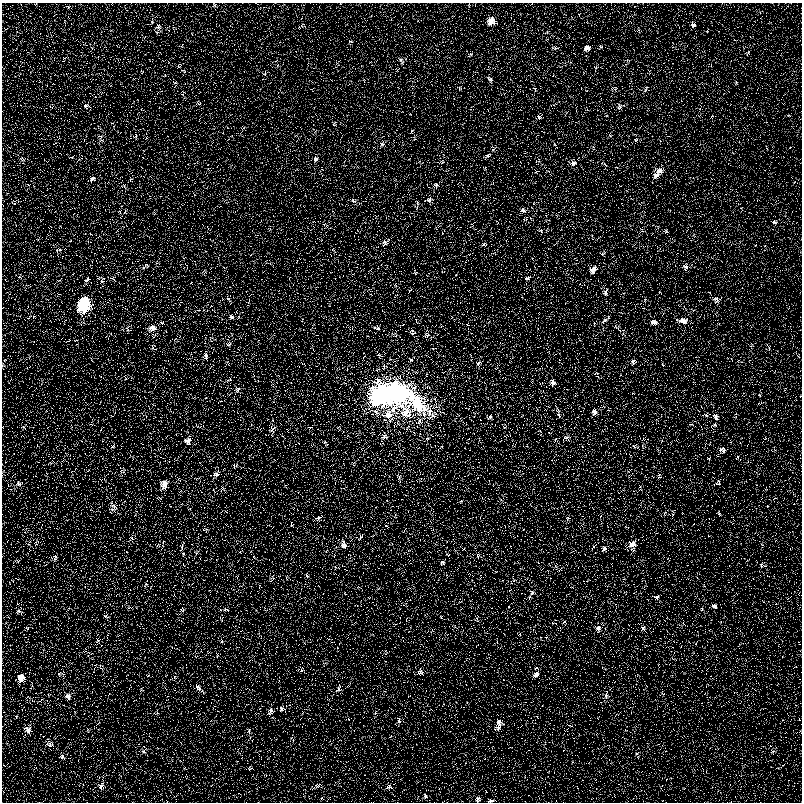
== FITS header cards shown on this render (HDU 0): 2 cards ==
NAXIS1  =                  800 / Axis length
NAXIS2  =                  800 / Axis length

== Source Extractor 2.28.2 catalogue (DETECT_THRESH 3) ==
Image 800 x 800 px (HDU 0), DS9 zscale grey, 1 PNG px = 1 image px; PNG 804 x 804 px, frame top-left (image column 1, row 800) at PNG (2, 3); no overlay
Background 9.59e-08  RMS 2.7e-04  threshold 7.98e-04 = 3 sigma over >= 5 px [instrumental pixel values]
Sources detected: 210; all 210 listed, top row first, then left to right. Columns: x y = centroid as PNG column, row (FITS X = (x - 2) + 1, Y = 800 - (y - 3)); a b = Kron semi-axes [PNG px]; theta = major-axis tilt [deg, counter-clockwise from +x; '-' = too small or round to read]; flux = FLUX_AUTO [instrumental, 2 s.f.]
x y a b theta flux
214 5 6 5 - 0.033
68 7 6 5 - 0.029
491 21 11 10 - 0.21
152 22 6 5 - 0.029
302 25 8 4 45 0.029
693 25 7 6 - 0.072
158 27 9 9 - 0.091
547 32 6 4 71 0.024
351 42 6 5 - 0.032
601 46 6 6 - 0.034
555 48 11 5 1 0.051
587 48 8 7 - 0.13
748 53 9 5 69 0.037
470 54 8 4 47 0.035
401 61 14 6 -60 0.075
179 65 8 5 64 0.034
397 70 4 4 - 0.019
264 73 9 6 75 0.048
490 79 10 6 -39 0.054
175 82 6 4 1 0.022
736 82 5 4 - 0.02
459 88 7 5 -33 0.035
535 89 8 3 -77 0.029
646 89 12 4 65 0.045
199 103 8 5 -19 0.033
86 105 9 7 13 0.077
619 107 10 7 60 0.067
789 115 5 3 - 0.021
539 117 7 6 - 0.041
334 124 7 5 73 0.032
412 131 7 4 67 0.025
136 136 9 4 89 0.035
610 136 6 4 -2 0.026
101 138 14 7 -80 0.094
636 140 8 7 - 0.053
382 144 8 7 - 0.063
554 144 6 4 -70 0.025
487 156 12 5 30 0.069
22 159 7 6 - 0.048
316 159 8 6 45 0.066
442 162 6 4 71 0.026
573 163 9 7 18 0.098
605 164 7 3 -45 0.023
659 171 12 9 -13 0.14
656 175 9 8 - 0.11
92 179 9 6 11 0.071
436 185 8 7 - 0.061
124 186 9 6 -40 0.048
353 200 8 6 -44 0.057
429 200 9 8 - 0.08
417 203 7 4 -81 0.026
416 207 9 4 -44 0.034
523 210 8 6 -42 0.075
125 212 7 4 89 0.032
774 222 7 6 - 0.047
541 231 9 5 -40 0.046
666 231 6 5 - 0.027
385 242 14 9 41 0.12
484 244 9 6 -4 0.051
60 249 7 4 0 0.037
602 253 10 5 24 0.043
147 265 7 5 -32 0.029
686 267 10 8 -80 0.084
143 268 5 4 - 0.027
593 270 11 8 46 0.15
415 272 7 6 - 0.034
112 278 5 5 - 0.035
527 278 9 5 10 0.058
87 279 11 6 38 0.061
60 280 12 3 45 0.035
102 280 12 7 66 0.084
605 293 12 7 81 0.09
228 299 7 4 -21 0.03
716 299 11 9 -49 0.091
645 300 7 4 71 0.026
84 304 20 16 73 0.89
34 316 6 4 19 0.023
231 317 9 6 -9 0.073
604 320 11 5 32 0.063
677 320 5 3 - 0.023
683 321 10 7 -7 0.16
654 322 10 8 -11 0.096
152 328 14 10 18 0.17
377 328 10 5 -17 0.059
128 329 12 6 -73 0.069
412 333 10 6 8 0.052
427 335 9 8 - 0.071
175 339 7 4 45 0.034
228 344 9 6 17 0.051
153 347 12 5 -60 0.053
379 355 6 4 -19 0.031
206 356 9 6 89 0.081
798 356 5 3 - 0.017
5 360 5 3 - 0.016
411 360 8 5 -38 0.046
633 362 7 6 - 0.057
479 363 10 8 50 0.078
3 365 8 3 76 0.024
230 380 8 3 6 0.026
552 382 8 7 - 0.12
237 390 9 7 68 0.071
397 392 30 25 -57 6.5
379 398 20 15 68 2.9
435 399 6 4 -71 0.03
417 403 45 25 -50 1.8
558 411 11 5 -63 0.058
594 412 7 6 - 0.11
559 415 10 4 -66 0.038
706 415 7 6 - 0.039
490 417 7 5 69 0.042
716 417 11 6 -64 0.074
419 421 11 6 85 0.085
715 425 7 5 -2 0.038
24 427 7 5 -38 0.039
272 429 15 7 37 0.087
384 437 12 9 5 0.11
567 437 10 7 -12 0.073
427 438 6 5 - 0.038
555 439 6 3 68 0.025
188 440 11 9 62 0.13
325 442 6 4 71 0.024
710 444 7 2 69 0.016
113 446 7 5 45 0.032
634 446 6 5 - 0.034
722 450 11 8 4 0.094
709 459 4 4 - 0.021
50 463 8 3 26 0.026
235 466 11 5 45 0.046
216 474 11 8 41 0.1
399 476 12 6 -62 0.064
659 476 9 5 80 0.043
718 481 6 5 - 0.039
19 484 10 8 -19 0.087
164 484 13 10 83 0.21
222 489 10 5 44 0.05
501 500 7 4 -20 0.029
461 501 5 4 - 0.021
113 507 14 11 -66 0.14
673 513 10 3 88 0.031
719 514 6 4 -62 0.025
318 518 10 6 23 0.061
568 518 8 5 72 0.041
291 525 9 3 -82 0.025
360 537 10 4 57 0.043
131 538 7 6 - 0.043
163 542 5 4 - 0.021
36 543 8 5 68 0.043
632 544 10 8 -87 0.2
343 545 13 8 -79 0.14
593 547 7 3 45 0.028
181 548 13 4 77 0.057
604 548 8 7 - 0.069
197 552 8 4 62 0.039
478 555 8 5 81 0.045
55 557 11 7 -90 0.067
254 557 7 4 -54 0.029
443 563 7 6 - 0.044
761 565 7 6 - 0.046
335 567 7 3 86 0.021
307 576 7 4 -62 0.034
272 578 6 4 -19 0.032
514 580 6 3 18 0.022
145 584 9 5 59 0.04
532 592 8 7 - 0.071
656 597 8 7 - 0.054
714 606 7 6 - 0.072
226 609 9 4 -10 0.036
702 609 5 5 - 0.026
182 610 7 5 -66 0.035
19 611 10 7 -18 0.065
106 616 8 6 -27 0.044
564 622 6 4 39 0.028
27 628 8 5 -70 0.035
598 628 10 7 -87 0.092
643 628 8 5 83 0.051
98 640 9 6 55 0.056
217 655 6 3 -73 0.021
101 666 6 5 - 0.037
536 668 6 4 41 0.028
301 670 7 5 74 0.038
420 672 10 10 - 0.092
60 673 12 6 2 0.06
536 674 8 6 34 0.1
21 677 7 6 - 0.34
198 688 9 6 -44 0.065
338 689 12 7 68 0.08
606 694 15 6 82 0.087
68 696 9 7 -35 0.11
282 709 9 7 -10 0.065
271 711 13 8 69 0.093
375 713 6 3 19 0.022
16 716 5 3 - 0.018
399 720 10 6 -83 0.052
499 723 11 8 -78 0.1
498 728 10 7 9 0.078
28 729 10 8 -48 0.12
88 730 5 3 - 0.017
249 730 8 5 83 0.039
292 738 9 3 -56 0.032
50 744 14 10 -29 0.12
143 751 8 4 -32 0.041
773 752 6 5 - 0.034
62 757 8 6 -27 0.053
250 768 8 5 68 0.035
101 786 13 8 57 0.11
317 786 7 6 - 0.049
389 787 8 6 4 0.065
425 796 7 6 - 0.047
478 799 8 7 - 0.058
491 801 8 5 6 0.042
At the frame edge (FLAGS 8, measured only in part): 3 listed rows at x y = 3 365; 478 799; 491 801